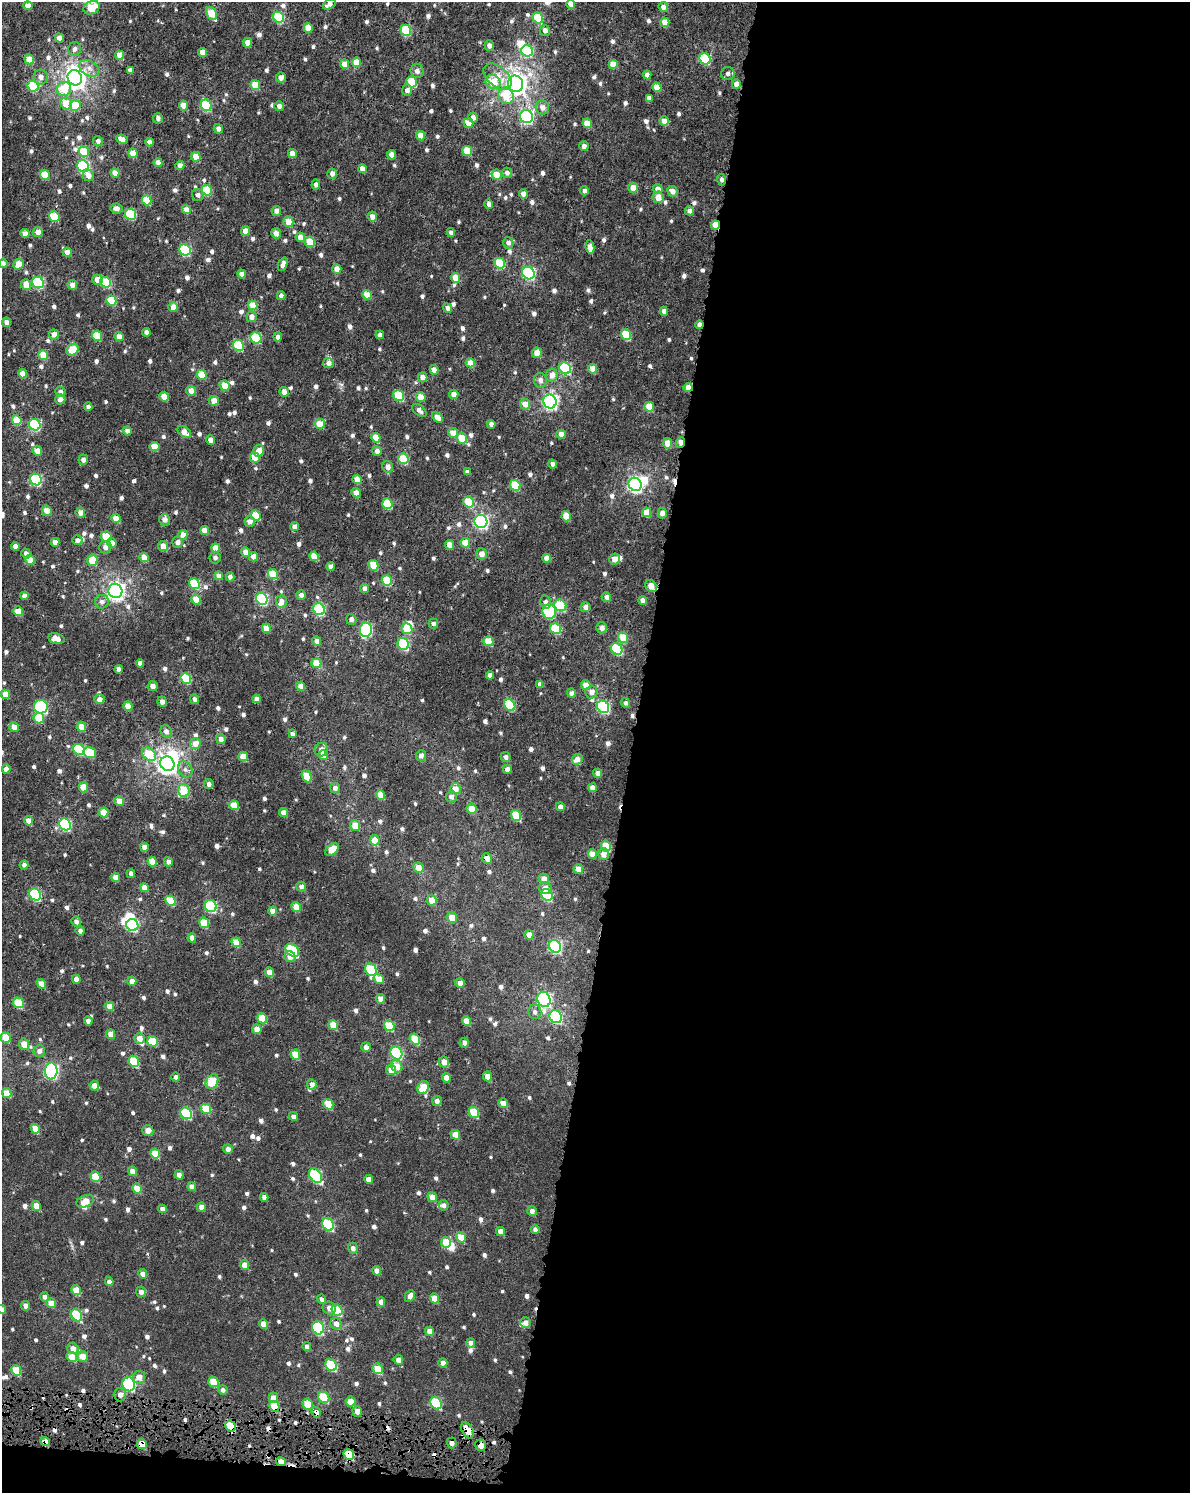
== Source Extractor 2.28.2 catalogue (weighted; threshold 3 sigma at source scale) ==
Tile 12 of 4 x 3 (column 4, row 3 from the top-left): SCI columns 3587-4774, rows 343-1833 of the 4789 x 5100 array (HDU 1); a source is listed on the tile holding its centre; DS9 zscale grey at full resolution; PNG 1192 x 1495 px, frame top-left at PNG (2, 2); each listed source drawn as its Kron ellipse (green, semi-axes under 4 px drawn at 4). Shown black and unused: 48% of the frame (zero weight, under 4 of 7 exposures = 4% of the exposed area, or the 3 px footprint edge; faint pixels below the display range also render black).
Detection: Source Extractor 2.28.2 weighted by HDU 2 'WHT'; one run over the whole footprint, this tile lists its part. Background 4.71e-04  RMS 0.001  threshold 0.0042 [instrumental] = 3 sigma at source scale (4.09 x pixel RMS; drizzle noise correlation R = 1.36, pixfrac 0.8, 0.0396/0.0396 arcsec/px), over >= 5 px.
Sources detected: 892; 7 inside a brighter object's white glare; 10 cosmic-ray / hot-pixel residue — neither listed nor drawn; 7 inside a brighter listed object's ellipse — not listed separately; of the other 868, all 500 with FLUX_AUTO >= 0.354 (the completeness limit of this list) listed and drawn (368 fainter detections not listed), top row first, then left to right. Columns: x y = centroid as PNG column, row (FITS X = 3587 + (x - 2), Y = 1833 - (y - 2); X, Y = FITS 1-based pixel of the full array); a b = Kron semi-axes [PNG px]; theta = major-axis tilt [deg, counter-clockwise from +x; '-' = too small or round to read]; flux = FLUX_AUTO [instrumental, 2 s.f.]
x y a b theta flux
329 4 7 4 32 0.55
571 4 5 4 - 0.86
28 6 4 4 - 1
663 7 5 4 - 0.57
92 8 8 6 25 2
212 13 7 5 -62 2.7
279 17 6 5 - 5.9
538 18 6 5 - 4
665 22 4 4 - 1.3
308 28 5 4 - 1.5
406 30 5 5 - 5.5
545 30 5 5 - 0.51
59 38 4 4 - 0.6
247 43 4 4 - 0.74
489 45 5 4 - 0.48
75 49 7 6 - 0.38
527 51 6 5 - 7.5
203 52 4 4 - 1.1
120 55 4 4 - 1.2
29 59 5 4 - 2
705 59 6 5 - 6.8
356 62 5 4 - 1.5
345 64 5 4 - 1.1
613 64 4 4 - 1.5
89 68 11 7 -30 0.59
130 70 4 4 - 0.38
417 71 7 6 - 0.46
728 74 7 6 - 0.37
647 75 4 4 - 0.55
41 77 7 7 - 0.49
498 77 16 10 -40 1.3
75 78 8 7 - 72
281 78 5 4 - 0.53
412 82 5 5 - 3.9
493 82 8 7 - 2.2
515 84 8 7 - 73
736 84 4 4 - 0.8
255 85 5 4 - 2
33 86 5 5 - 4.4
657 87 5 4 - 1.6
64 89 7 7 - 2.6
407 90 5 5 - 0.48
506 96 8 7 - 2.4
649 98 4 4 - 0.51
66 104 6 5 - 2.1
183 105 5 4 - 1.3
206 105 6 5 - 6.9
75 106 5 5 - 2.5
279 106 5 4 - 0.51
542 107 7 6 - 0.61
473 117 5 4 - 0.45
526 117 6 6 - 17
158 118 5 4 - 0.36
664 121 5 4 - 0.98
468 123 5 4 - 1.5
587 123 5 4 - 1.5
218 129 5 4 - 0.4
421 136 5 4 - 1.6
122 139 6 4 -23 0.65
98 141 5 5 - 0.37
150 142 4 4 - 0.53
584 146 5 5 - 0.41
467 151 5 5 - 2.2
84 152 5 5 - 3.3
133 153 4 4 - 1.3
292 153 4 4 - 0.76
391 155 5 4 - 0.6
196 157 5 4 - 1.5
158 163 4 4 - 0.83
83 166 6 5 - 11
180 166 4 4 - 0.61
362 169 4 4 - 0.74
115 173 5 4 - 0.88
507 173 5 5 - 0.4
332 174 5 4 - 0.55
45 175 5 5 - 2.6
88 175 6 5 - 0.58
496 175 5 5 - 1.5
722 179 6 4 -87 0.36
316 184 5 4 - 0.39
633 188 5 5 - 0.96
658 189 5 5 - 0.78
207 190 5 5 - 3.4
584 191 5 4 - 0.42
672 191 5 5 - 0.63
523 194 5 4 - 0.56
198 195 6 6 - 0.43
658 197 6 5 - 1
147 200 5 4 - 2.3
489 204 5 4 - 0.4
117 208 6 5 - 0.48
186 210 4 4 - 1
276 211 5 4 - 0.43
689 211 5 4 - 0.59
130 214 6 5 - 4.6
54 216 5 5 - 3.8
372 217 5 4 - 0.66
288 222 5 5 - 1.2
715 225 4 4 - 2.5
245 231 4 4 - 0.96
38 232 5 5 - 0.72
451 232 4 4 - 0.38
276 233 5 5 - 0.64
25 234 4 4 - 0.9
300 237 5 4 - 0.85
310 242 5 4 - 2.4
508 243 6 5 - 0.46
590 247 7 4 -81 0.96
185 250 6 5 - 8.3
67 252 5 4 - 1
3 263 5 4 - 0.36
500 263 5 5 - 3.8
18 264 6 5 - 1.1
283 264 7 4 70 0.47
337 269 5 4 - 0.92
528 273 6 6 - 13
242 274 4 4 - 0.68
455 278 5 4 - 1.5
97 280 5 5 - 0.93
106 282 6 5 - 4.5
38 283 6 5 - 8.7
26 285 5 5 - 1.3
72 285 5 5 - 0.65
367 295 5 4 - 1.5
281 296 4 4 - 0.5
111 301 5 5 - 2.7
253 305 5 4 - 1.7
173 307 5 5 - 0.68
447 308 5 4 - 0.44
664 311 4 4 - 0.42
252 317 5 5 - 0.6
6 322 5 4 - 0.44
699 325 4 4 - 0.6
146 332 4 4 - 0.44
54 334 5 5 - 0.78
380 335 4 4 - 0.4
626 335 5 5 - 3.3
97 336 5 4 - 2.9
119 337 4 4 - 0.86
278 337 4 4 - 0.44
256 338 6 5 - 5.4
238 345 6 5 - 5.1
73 350 6 5 - 2.4
537 353 5 5 - 1.1
43 355 5 4 - 2.3
328 363 5 5 - 0.42
470 363 5 4 - 1.3
565 368 6 5 - 7.7
593 369 5 4 - 1.1
434 370 4 4 - 0.78
23 374 4 4 - 0.88
202 375 5 4 - 1.9
552 375 6 6 - 0.83
423 377 5 5 - 0.78
540 380 7 6 - 0.5
224 386 5 5 - 1.3
688 387 4 4 - 0.86
191 391 5 4 - 0.92
60 392 5 5 - 0.41
284 392 5 4 - 0.77
454 394 5 4 - 0.75
399 395 6 5 - 5
164 397 5 4 - 1.4
421 397 5 4 - 1.2
60 399 5 5 - 0.46
214 401 5 5 - 0.87
550 401 7 6 - 25
525 404 5 5 - 1
88 407 4 4 - 0.43
649 407 5 4 - 1.8
419 410 8 5 -38 0.52
437 417 6 4 -44 0.9
17 420 5 4 - 2.3
320 424 5 5 - 1.6
491 424 4 4 - 0.49
35 425 6 5 - 8.6
127 431 4 4 - 0.49
184 432 7 5 -39 0.9
453 433 5 4 - 1.1
561 434 4 4 - 0.74
376 438 5 4 - 1.6
462 438 5 5 - 2.2
211 440 4 4 - 0.84
681 442 5 4 - 1.5
667 443 5 4 - 1.3
154 447 5 4 - 1.8
37 451 5 4 - 0.96
259 451 6 5 - 0.84
377 451 5 4 - 0.5
255 457 5 5 - 1.4
403 459 5 5 - 3.9
83 460 5 4 - 0.43
552 464 4 4 - 0.42
388 467 6 5 - 0.52
467 472 4 4 - 0.39
357 479 5 4 - 1.2
36 480 6 5 - 8.8
635 484 7 6 - 27
515 485 5 5 - 3.5
356 493 5 4 - 0.72
469 502 5 5 - 2.9
387 504 5 5 - 3.8
47 511 5 4 - 0.98
647 512 5 4 - 1.4
80 513 5 4 - 0.57
662 513 5 4 - 0.59
256 515 5 5 - 2.5
566 516 5 4 - 1.9
116 518 4 4 - 1.4
165 520 6 5 - 0.58
481 521 7 6 - 21
250 522 5 5 - 0.58
295 527 4 4 - 0.64
204 531 4 4 - 0.98
183 535 4 4 - 1.1
106 537 5 5 - 2.8
77 540 5 5 - 0.39
55 542 4 4 - 0.7
178 542 5 5 - 0.51
112 543 5 4 - 0.83
465 543 5 4 - 1.8
450 545 5 4 - 0.92
15 546 4 4 - 0.51
163 546 5 5 - 0.85
105 547 6 6 - 0.57
215 548 4 4 - 1.4
246 552 5 4 - 0.84
26 553 5 4 - 0.39
481 554 5 5 - 0.86
314 556 5 4 - 1.5
144 557 5 4 - 1
253 557 5 4 - 0.71
215 558 6 5 - 0.36
547 558 4 4 - 0.81
615 559 5 5 - 0.72
30 560 5 4 - 1.6
92 560 6 5 - 2
373 565 5 5 - 2.1
331 566 4 4 - 0.49
273 574 5 4 - 2
219 576 4 4 - 0.73
230 577 4 4 - 0.41
387 580 5 5 - 3.5
194 584 6 5 - 4.1
651 586 6 5 - 1.4
364 588 4 4 - 0.4
115 591 7 6 - 45
301 595 5 4 - 0.45
24 596 4 4 - 0.48
606 597 5 4 - 0.49
262 599 6 5 - 11
196 600 5 4 - 1.8
281 601 6 5 - 0.65
642 601 4 4 - 0.39
102 602 7 7 - 0.39
545 602 6 5 - 0.36
560 605 6 5 - 4.4
585 607 5 5 - 0.57
319 609 6 5 - 8.9
18 611 5 4 - 1.7
549 612 7 6 - 7.7
351 619 5 5 - 0.39
433 624 5 4 - 0.43
266 628 5 4 - 1.1
602 628 5 5 - 0.49
407 629 5 5 - 3
555 629 5 5 - 3.7
366 630 7 6 - 11
623 638 6 5 - 1.9
56 639 8 5 -13 0.81
316 641 4 4 - 0.56
488 641 5 4 - 2.5
403 644 6 5 - 7.7
617 649 6 5 - 6.4
140 663 4 4 - 0.51
316 663 5 5 - 1.7
118 669 4 4 - 0.46
490 675 4 4 - 0.59
186 678 5 5 - 4.3
540 684 4 4 - 0.47
586 685 5 4 - 1
153 686 5 5 - 0.6
301 686 4 4 - 0.73
591 692 6 6 - 0.58
571 693 4 4 - 0.45
5 694 5 4 - 1.2
99 699 5 5 - 0.58
195 699 5 4 - 0.4
257 699 4 4 - 0.55
162 702 5 4 - 0.54
625 703 5 4 - 0.35
510 705 6 5 - 4.2
128 706 4 4 - 1.2
41 707 7 6 - 9.5
603 707 6 5 - 12
39 718 5 5 - 2.5
14 727 5 4 - 0.77
81 727 5 4 - 1.2
166 731 6 5 - 0.51
292 734 4 4 - 0.37
221 739 5 4 - 0.63
195 744 5 5 - 1.1
79 749 6 5 - 5.4
321 750 7 6 - 0.56
90 752 6 5 - 2.7
149 754 8 6 -45 3.3
323 755 5 4 - 0.95
421 756 5 5 - 0.49
243 757 4 4 - 1.3
506 757 5 4 - 0.4
577 759 6 5 - 0.75
167 764 7 6 - 60
6 769 4 4 - 0.64
185 769 8 7 - 0.39
507 769 4 4 - 0.55
598 773 4 4 - 0.55
307 776 6 4 -66 1.9
209 784 5 4 - 0.4
83 787 5 4 - 1.4
335 788 5 5 - 0.51
592 788 4 4 - 0.69
455 789 5 5 - 0.93
184 790 6 5 - 2.3
381 795 5 4 - 1.4
451 797 5 5 - 0.5
119 801 5 4 - 1.2
234 805 5 4 - 1.7
560 807 4 4 - 0.64
472 809 5 5 - 1.2
104 812 5 4 - 1.9
283 813 4 4 - 0.82
516 815 6 5 - 3.7
29 821 4 4 - 0.93
65 824 6 5 - 9.5
355 826 5 5 - 1.4
375 840 5 5 - 1.3
606 846 5 5 - 2.9
144 847 4 4 - 0.54
332 850 8 5 43 1.8
592 854 4 4 - 1.1
603 854 5 5 - 0.81
487 858 5 5 - 0.72
152 862 5 4 - 1.6
168 862 5 4 - 0.36
24 865 4 4 - 0.38
418 868 5 5 - 1.2
578 869 5 4 - 0.91
131 873 4 4 - 0.36
116 878 4 4 - 0.99
544 879 5 5 - 0.88
301 887 5 5 - 0.45
144 888 5 4 - 0.93
545 888 6 6 - 0.63
35 894 6 5 - 7.7
547 895 6 5 - 6.2
432 900 5 5 - 1.3
170 901 5 4 - 2.9
211 906 6 5 - 8.3
296 907 5 5 - 1
273 911 4 4 - 0.97
452 917 5 5 - 1.2
76 921 5 4 - 0.47
204 923 5 5 - 2.3
132 925 6 6 - 10
80 931 5 4 - 0.41
529 935 4 4 - 0.92
192 938 4 4 - 0.71
236 942 5 4 - 1.8
555 946 7 6 - 15
292 950 7 5 -41 6.9
290 957 6 5 - 0.64
371 970 6 5 - 6.3
269 972 5 4 - 0.93
76 979 4 4 - 0.59
379 979 5 4 - 1.4
132 981 4 4 - 0.79
460 983 5 5 - 0.64
42 984 5 4 - 1.3
380 999 5 4 - 0.75
544 999 8 6 -71 19
19 1003 5 5 - 3.7
110 1006 4 4 - 1.4
535 1012 7 6 - 0.37
556 1017 7 5 -53 11
262 1018 5 5 - 2
88 1021 4 4 - 0.68
467 1021 5 4 - 1.3
333 1025 5 4 - 2
389 1026 6 5 - 2.9
257 1029 5 4 - 1
111 1034 5 4 - 0.83
6 1038 5 4 - 2
139 1038 5 5 - 0.96
415 1039 6 5 - 2.8
153 1041 5 5 - 2.8
464 1043 5 4 - 0.4
24 1044 5 5 - 1.4
366 1047 5 4 - 0.52
39 1051 6 5 - 0.48
396 1053 7 5 -56 9.4
295 1055 5 4 - 2
134 1061 6 5 - 3.9
444 1062 5 5 - 0.82
397 1066 6 5 - 1.1
391 1070 5 5 - 1
51 1071 8 6 90 19
488 1076 5 4 - 1.2
176 1077 4 4 - 0.37
446 1078 5 4 - 0.82
212 1082 8 5 61 3.3
312 1084 5 4 - 0.62
94 1086 5 4 - 0.91
423 1087 7 5 56 2.3
7 1093 5 4 - 1.4
437 1101 5 5 - 0.49
503 1103 5 4 - 0.79
328 1104 5 5 - 2.6
206 1109 5 5 - 2.6
474 1112 5 5 - 3.1
186 1113 6 5 - 7.1
293 1116 5 4 - 0.42
35 1129 5 4 - 1.5
148 1131 6 5 - 0.81
455 1135 5 4 - 1.2
228 1149 5 4 - 0.49
155 1154 5 4 - 2.1
133 1171 5 4 - 0.8
179 1175 4 4 - 0.47
315 1176 8 5 -53 9.3
95 1177 5 4 - 2.2
368 1179 4 4 - 0.65
192 1187 5 4 - 0.65
137 1189 5 4 - 1.7
264 1197 4 4 - 0.45
432 1197 5 4 - 0.88
85 1201 9 6 22 1.3
444 1205 5 5 - 0.38
36 1206 5 4 - 1.1
201 1207 5 4 - 0.74
162 1209 4 4 - 0.54
532 1211 5 4 - 0.48
328 1224 7 5 -54 7.5
535 1229 4 4 - 0.36
500 1231 4 4 - 0.61
461 1237 5 4 - 1.6
446 1242 5 5 - 2.1
353 1248 5 5 - 0.5
244 1265 5 4 - 0.99
377 1271 5 4 - 0.74
143 1274 5 4 - 0.99
109 1282 4 4 - 0.44
76 1290 5 4 - 1.5
141 1292 5 5 - 0.51
410 1296 6 5 - 0.59
44 1297 4 4 - 0.46
435 1298 5 4 - 1.1
322 1299 5 4 - 0.35
381 1302 4 4 - 0.81
51 1303 5 4 - 1.2
26 1306 4 4 - 0.61
329 1308 7 6 - 0.66
2 1309 4 4 - 0.71
337 1310 6 5 - 3.7
77 1315 6 5 - 6.1
525 1323 5 5 - 0.61
263 1324 5 4 - 0.95
336 1324 6 5 - 0.68
318 1328 7 6 - 7.6
429 1331 5 4 - 0.72
471 1343 5 4 - 0.62
307 1347 4 4 - 0.51
73 1348 6 5 - 0.86
72 1357 5 5 - 1.7
82 1357 6 5 - 1.2
398 1360 5 4 - 0.59
443 1363 5 4 - 0.72
331 1365 6 5 - 5.4
378 1369 5 5 - 2.3
16 1370 5 4 - 2.6
139 1377 6 6 - 0.83
213 1382 5 5 - 2.4
129 1384 7 6 - 11
223 1390 5 4 - 0.36
120 1395 7 6 - 0.54
324 1397 6 5 - 3.5
273 1398 5 4 - 0.95
351 1402 5 5 - 1.4
436 1403 6 5 - 6.2
307 1404 5 5 - 2
274 1406 5 5 - 2.1
357 1411 5 4 - 0.69
316 1412 5 4 - 0.69
230 1426 6 5 - 3.3
468 1430 9 5 -57 1.6
45 1441 5 4 - 0.91
452 1443 5 5 - 0.49
142 1444 5 4 - 1.8
480 1445 6 5 - 1
349 1454 5 5 - 3.1
281 1462 5 4 - 1.2
Overlapping masked pixels (flux is a lower limit): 16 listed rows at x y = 715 225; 699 325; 688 387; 681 442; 651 586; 525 1323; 274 1406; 316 1412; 230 1426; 468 1430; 45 1441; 452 1443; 142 1444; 480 1445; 349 1454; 281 1462
Isophote crosses this tile's border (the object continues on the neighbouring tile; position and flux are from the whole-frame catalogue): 4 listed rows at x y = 329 4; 571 4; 3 263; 2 1309